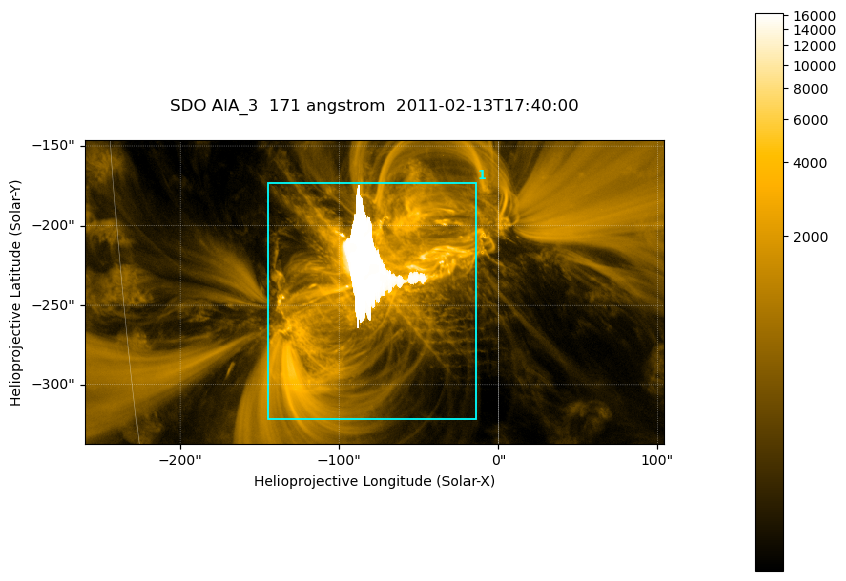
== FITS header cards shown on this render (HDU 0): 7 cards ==
TELESCOP= 'SDO     '           /
INSTRUME= 'AIA_3   '           /
WAVELNTH=                  171 /
WAVEUNIT= 'angstrom'           /
DATE-OBS= '2011-02-13T17:40:00.34' /
CTYPE1  = 'HPLN-TAN'           /
CTYPE2  = 'HPLT-TAN'           /

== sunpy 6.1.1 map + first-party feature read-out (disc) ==
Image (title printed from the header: SDO AIA_3  171 angstrom  2011-02-13T17:40:00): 607 x 318 px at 0.599 arcsec/px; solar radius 972 arcsec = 1622 px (partial field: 2.3% of the solar disc is inside the frame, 100% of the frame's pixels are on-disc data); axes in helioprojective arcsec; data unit not stated in the header (colour bar unlabelled)
Pointing: header CRPIX1/2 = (2056.06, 2043.72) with CRVAL1/2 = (0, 0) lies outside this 607 x 318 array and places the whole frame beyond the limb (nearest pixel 1.39 R_sun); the SolarSoft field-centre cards XCEN/YCEN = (-77.65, -241.7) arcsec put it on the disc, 1317 arcsec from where CRPIX/CRVAL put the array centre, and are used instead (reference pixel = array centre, CRVAL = XCEN/YCEN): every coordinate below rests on XCEN/YCEN
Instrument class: DISC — disc imager (sunpy class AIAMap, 171 A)
Bright regions (active regions / flare kernels): reference = the on-disc median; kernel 5 px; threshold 5 sigma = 1712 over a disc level ~338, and >= 1.15x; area >= 193 px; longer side >= 4 px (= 2.4 arcsec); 1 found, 1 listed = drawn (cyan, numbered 1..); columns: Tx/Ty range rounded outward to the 2 arcsec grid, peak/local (2 s.f.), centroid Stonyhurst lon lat
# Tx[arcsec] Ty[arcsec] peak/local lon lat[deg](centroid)
1 -146..-14 -322..-172 48 -5 -21